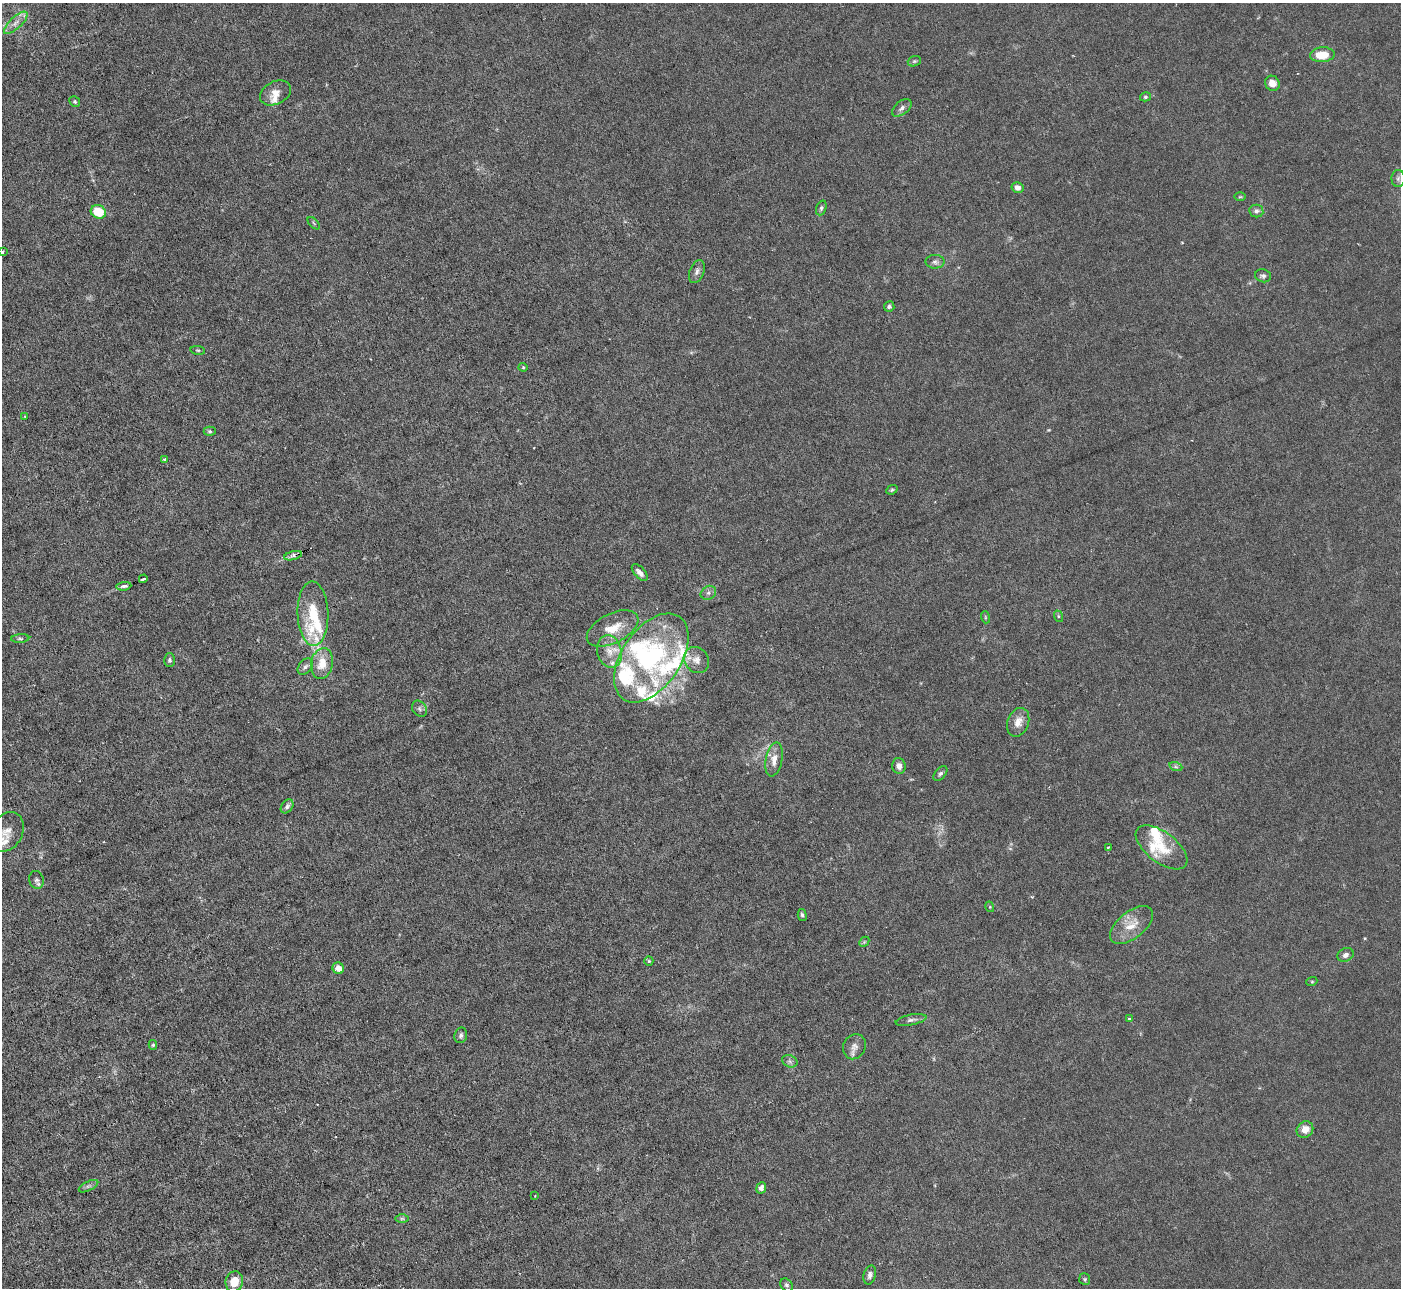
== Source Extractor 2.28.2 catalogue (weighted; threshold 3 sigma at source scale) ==
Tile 7 of 4 x 4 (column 3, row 2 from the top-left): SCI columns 2797-4195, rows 2857-4142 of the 5593 x 5578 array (HDU 1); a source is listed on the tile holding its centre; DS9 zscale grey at full resolution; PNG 1403 x 1290 px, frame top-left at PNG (2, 3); each listed source drawn as its Kron ellipse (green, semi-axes under 4 px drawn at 4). Shown black and unused: <1% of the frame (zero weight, under 3 of 6 exposures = <1% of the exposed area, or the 3 px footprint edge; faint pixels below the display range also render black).
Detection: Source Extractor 2.28.2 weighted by HDU 2 'WHT'; one run over the whole footprint, this tile lists its part. Background 0.0215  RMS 0.0027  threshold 0.0112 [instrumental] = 3 sigma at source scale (4.09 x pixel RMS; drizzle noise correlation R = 1.36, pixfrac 0.8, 0.05/0.05 arcsec/px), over >= 5 px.
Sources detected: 94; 2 inside a brighter object's white glare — neither listed nor drawn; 16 inside a brighter listed object's ellipse — not listed separately; the other 76 listed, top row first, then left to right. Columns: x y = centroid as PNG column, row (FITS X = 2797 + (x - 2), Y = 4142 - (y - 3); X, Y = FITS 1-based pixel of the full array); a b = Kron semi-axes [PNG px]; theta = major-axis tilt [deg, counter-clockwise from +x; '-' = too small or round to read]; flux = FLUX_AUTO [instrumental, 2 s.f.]
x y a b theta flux
16 23 15 6 43 1.6
1322 55 12 7 4 5.1
914 61 7 5 19 0.45
1272 83 8 7 - 2.3
275 93 16 11 27 2.4
1145 97 5 4 - 0.4
75 102 6 5 - 0.47
902 108 11 6 39 1.2
1398 178 8 6 88 0.88
1018 187 6 5 - 1.8
1240 197 6 4 1 0.3
821 208 7 5 69 0.56
1256 211 7 6 - 0.99
98 212 8 6 -28 7
314 223 7 3 -46 0.3
2 252 3 3 - 0.38
935 262 9 7 -1 0.85
697 272 12 7 70 1.1
1263 276 8 6 -14 0.74
889 306 5 5 - 0.53
198 350 7 3 -8 0.35
523 367 4 4 - 0.25
25 417 3 2 - 0.21
210 431 6 4 -1 0.45
164 459 4 3 - 0.23
892 490 6 4 23 0.39
293 556 9 4 14 0.68
640 573 10 5 -48 1.2
143 579 4 3 - 0.65
124 586 7 4 7 0.78
708 593 8 6 32 0.87
313 614 32 15 -88 8.9
1058 616 6 4 -72 0.29
985 617 6 4 -73 0.31
613 628 28 14 27 6.2
20 639 9 4 4 0.48
609 651 17 12 -75 3.7
651 658 50 29 56 36
170 660 7 5 90 0.52
696 660 14 12 -49 2.3
322 663 15 11 80 4.7
305 667 9 6 49 0.88
419 709 8 6 -54 0.71
1018 722 15 10 68 2.6
774 759 17 8 79 2.5
899 766 8 6 -81 1.5
1176 767 7 4 -19 0.51
940 774 8 5 48 0.59
287 806 8 5 55 0.71
7 832 21 16 62 3.6
1162 847 30 15 -37 7.1
1108 848 3 3 - 0.46
36 880 9 7 -73 0.84
990 907 5 3 - 0.25
802 915 6 4 -75 0.52
1131 925 25 13 39 4.7
864 942 6 4 45 0.33
1345 955 8 6 28 1.1
649 961 5 4 - 0.29
338 968 6 5 - 2
1312 981 5 3 - 0.27
1129 1019 3 3 - 0.33
911 1020 15 5 11 0.93
461 1035 8 6 74 0.79
153 1045 5 4 - 0.35
854 1047 13 11 65 1.7
790 1061 8 6 -22 0.7
1305 1130 9 7 40 2.5
88 1186 10 4 26 0.59
761 1188 6 4 65 1.1
535 1196 2 2 - 0.19
402 1219 7 4 0 0.44
870 1275 9 6 75 0.93
1085 1279 6 5 - 0.42
234 1282 10 8 73 4.3
786 1285 7 5 -50 0.53
Isophote crosses this tile's border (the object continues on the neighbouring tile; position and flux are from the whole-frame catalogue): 1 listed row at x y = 2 252